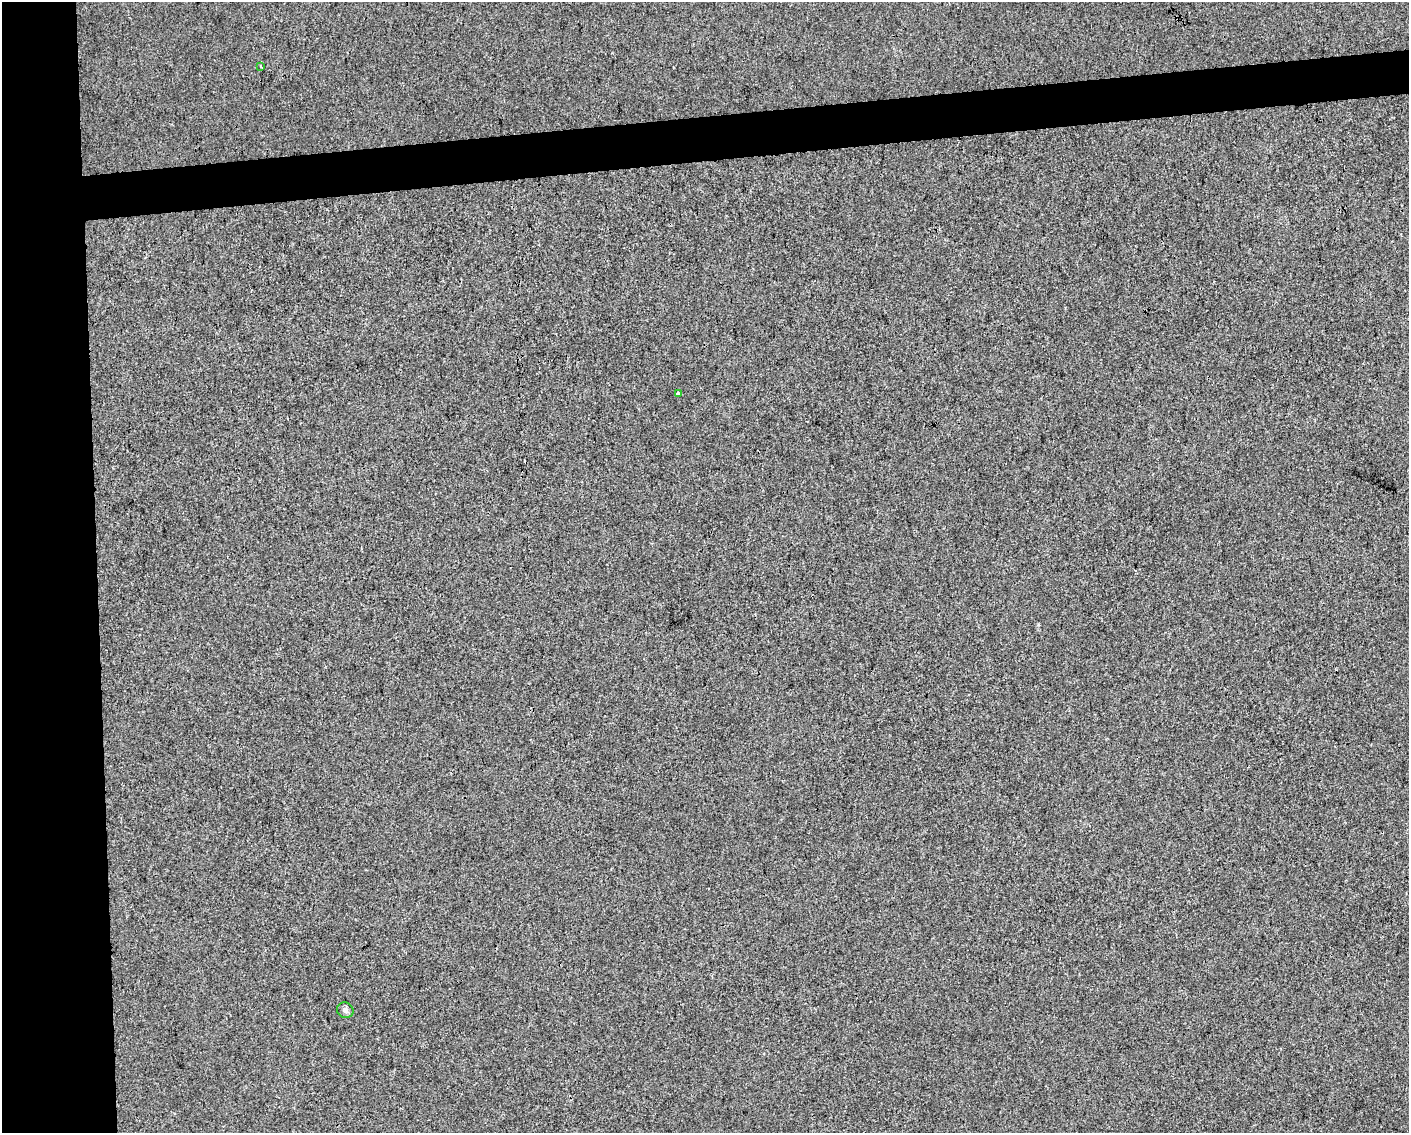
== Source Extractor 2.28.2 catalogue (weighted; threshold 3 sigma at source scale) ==
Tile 7 of 3 x 4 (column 1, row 3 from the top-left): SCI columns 7-1413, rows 1133-2263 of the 4275 x 4526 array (HDU 1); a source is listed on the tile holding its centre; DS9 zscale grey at full resolution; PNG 1411 x 1135 px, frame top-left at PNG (2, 2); each listed source drawn as its Kron ellipse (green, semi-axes under 4 px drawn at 4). Shown black and unused: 10% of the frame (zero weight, under 3 of 4 exposures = <1% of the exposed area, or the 3 px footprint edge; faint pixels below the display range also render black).
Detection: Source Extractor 2.28.2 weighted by HDU 2 'WHT'; one run over the whole footprint, this tile lists its part. Background 1.56e-04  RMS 0.0036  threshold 0.0161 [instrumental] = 3 sigma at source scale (4.5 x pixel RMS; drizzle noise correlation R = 1.50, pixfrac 1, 0.0396/0.0396 arcsec/px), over >= 5 px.
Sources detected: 3; all 3 listed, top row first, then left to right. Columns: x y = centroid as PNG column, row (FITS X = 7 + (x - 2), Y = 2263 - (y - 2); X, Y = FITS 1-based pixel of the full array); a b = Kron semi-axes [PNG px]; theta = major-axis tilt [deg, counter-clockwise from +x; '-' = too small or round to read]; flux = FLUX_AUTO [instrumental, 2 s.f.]
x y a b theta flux
261 66 3 2 - 0.48
678 393 3 2 - 1.1
345 1010 8 7 - 1.2